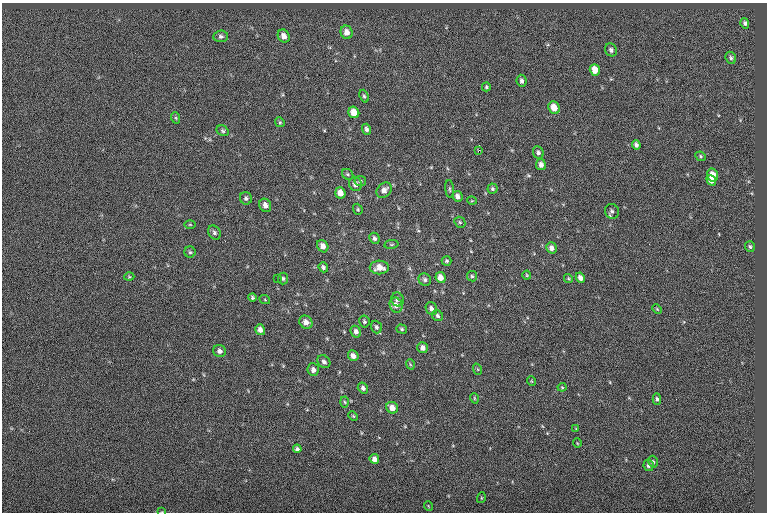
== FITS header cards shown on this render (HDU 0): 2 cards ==
NAXIS1  =                  765
NAXIS2  =                  510

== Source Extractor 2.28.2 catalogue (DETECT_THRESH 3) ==
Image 765 x 510 px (HDU 0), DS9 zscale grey, 1 PNG px = 1 image px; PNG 769 x 514 px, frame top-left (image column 1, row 510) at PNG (2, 3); each listed source drawn as its Kron ellipse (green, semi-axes under 4 px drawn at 4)
Background -0.0241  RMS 6.9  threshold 20.7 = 3 sigma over >= 5 px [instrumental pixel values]
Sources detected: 94; all 94 listed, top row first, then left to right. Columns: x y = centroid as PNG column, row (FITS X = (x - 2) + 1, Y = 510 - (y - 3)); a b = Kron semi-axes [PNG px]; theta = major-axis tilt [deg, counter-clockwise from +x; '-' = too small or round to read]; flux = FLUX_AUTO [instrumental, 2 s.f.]
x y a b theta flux
745 23 5 4 - 1100
347 32 7 6 - 2800
221 36 7 6 - 1100
284 36 7 5 -62 2800
611 50 7 5 -59 1200
731 58 6 5 - 950
595 70 6 5 - 5400
522 81 6 5 - 1200
486 87 4 4 - 660
364 96 6 4 -69 750
554 108 6 5 - 5800
354 112 6 5 - 4800
176 118 6 3 -71 570
280 122 5 4 - 610
366 129 5 4 - 1100
223 131 6 5 - 820
636 145 5 4 - 1400
479 150 3 2 - 1300
538 152 6 5 - 1200
701 156 5 4 - 630
541 165 5 5 - 2000
348 174 6 5 - 730
712 175 6 5 - 4600
711 180 5 4 - 3000
360 181 6 5 - 830
355 184 7 6 - 2000
450 189 9 3 -85 670
492 189 5 5 - 820
384 190 8 6 49 2600
340 193 5 5 - 3900
457 196 5 5 - 2100
246 198 6 6 - 1000
472 201 5 3 - 350
265 205 7 5 -63 2300
358 209 6 4 -71 610
612 211 7 7 - 1200
460 222 6 5 - 690
190 225 5 3 - 420
214 233 7 6 - 1100
374 238 6 5 - 1200
391 244 7 3 8 590
323 246 6 5 - 2700
750 247 6 5 - 810
551 248 6 5 - 2100
190 252 5 5 - 740
447 261 5 4 - 700
323 267 5 4 - 1000
379 267 9 7 -2 4700
527 275 4 4 - 440
472 276 5 5 - 790
129 277 5 3 - 430
440 277 5 5 - 3700
277 278 2 2 - 990
283 278 6 5 - 780
568 278 4 3 - 460
580 278 5 4 - 2200
425 280 6 6 - 1200
252 297 4 4 - 690
397 299 7 6 - 1500
265 300 5 3 - 390
396 305 8 6 -69 2400
431 309 7 5 -65 1800
657 309 5 3 - 470
437 316 6 5 - 950
364 321 6 5 - 770
306 322 7 6 - 3000
376 327 6 5 - 1100
402 329 5 4 - 700
260 330 5 5 - 2100
356 332 6 5 - 1700
423 348 5 5 - 2000
219 351 7 6 - 1700
353 356 6 5 - 2400
324 362 7 6 - 1400
410 364 5 3 - 420
477 369 6 3 -70 450
313 370 6 5 - 2100
531 381 5 3 - 380
562 387 4 4 - 470
363 388 6 5 - 1300
474 398 5 3 - 450
657 399 6 4 -87 900
345 402 5 3 - 490
392 408 6 5 - 3200
353 416 5 3 - 440
576 429 4 3 - 400
577 443 5 3 - 340
297 449 4 4 - 1000
374 459 5 4 - 2300
653 462 6 4 -74 740
648 465 6 5 - 1500
481 498 5 3 - 370
428 506 5 3 - 350
162 512 4 2 - 300
At the frame edge (FLAGS 8, measured only in part): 1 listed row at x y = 162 512